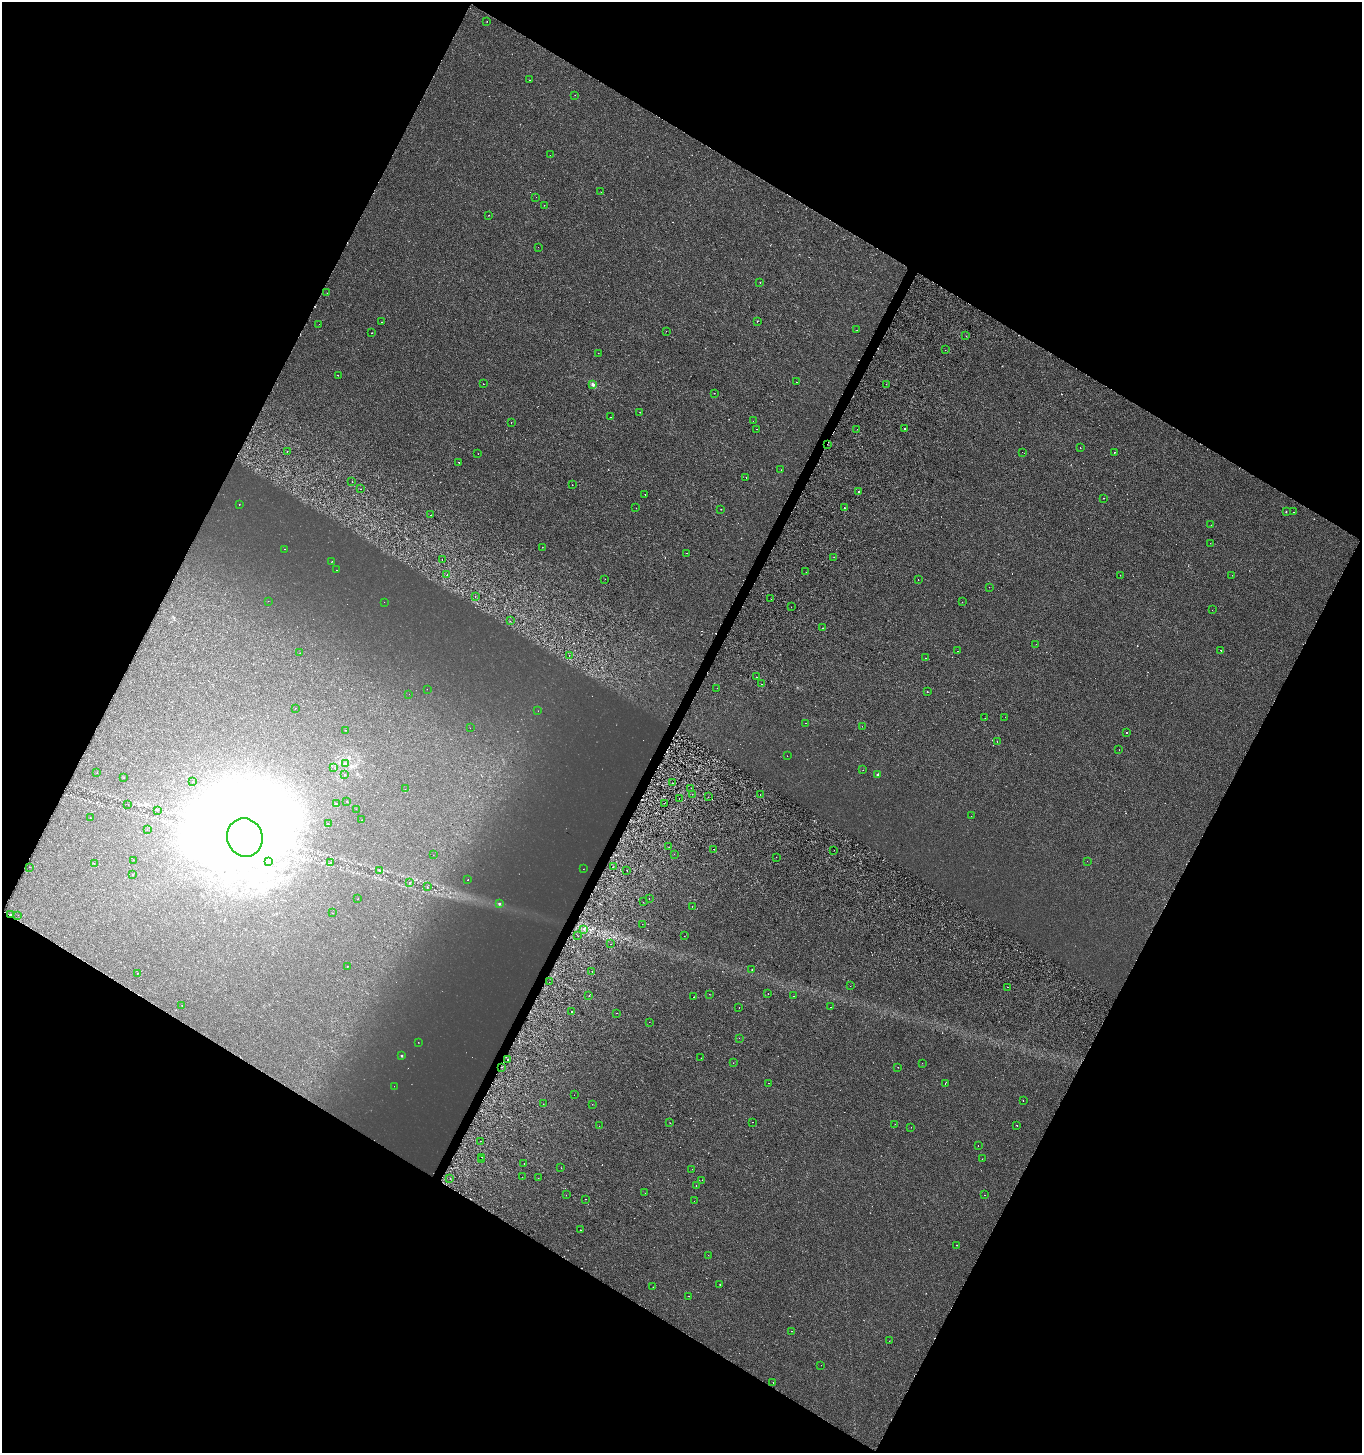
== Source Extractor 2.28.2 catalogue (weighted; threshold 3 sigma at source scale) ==
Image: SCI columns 268-5704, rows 6-5808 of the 5908 x 5820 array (HDU 1 of 3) = the unmasked area's bounding box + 8 px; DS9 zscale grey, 4 x 4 block average (1 PNG px = mean of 4 x 4 image px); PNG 1364 x 1455 px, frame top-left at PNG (2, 2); each listed source drawn as its Kron ellipse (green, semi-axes under 4 px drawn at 4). Shown black and unused: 47% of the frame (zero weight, under 2 of 3 exposures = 1% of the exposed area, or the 3 px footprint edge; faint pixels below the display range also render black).
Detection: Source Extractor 2.28.2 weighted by HDU 2 'WHT'. Background -2.56e-04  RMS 0.0025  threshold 0.0113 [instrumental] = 3 sigma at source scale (4.5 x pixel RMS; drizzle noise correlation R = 1.50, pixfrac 1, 0.0396/0.0396 arcsec/px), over >= 5 px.
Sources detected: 291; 4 too faint to see at this stretch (4 x 4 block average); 3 inside a brighter object's white glare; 51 cosmic-ray / hot-pixel residue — neither listed nor drawn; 1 coinciding with a brighter row at this scale — not listed separately; the other 232 listed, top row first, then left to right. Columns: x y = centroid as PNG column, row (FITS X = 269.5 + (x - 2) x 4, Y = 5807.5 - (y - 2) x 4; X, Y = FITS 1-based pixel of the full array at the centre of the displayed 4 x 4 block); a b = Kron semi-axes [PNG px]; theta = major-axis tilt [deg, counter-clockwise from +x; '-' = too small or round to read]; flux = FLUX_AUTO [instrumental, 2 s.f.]
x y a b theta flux
487 21 2 2 - 0.4
529 80 2 2 - 0.61
575 95 2 2 - 0.22
550 155 2 2 - 0.22
601 192 2 2 - 0.25
536 197 2 2 - 1.1
544 205 2 2 - 0.38
489 215 2 2 - 0.3
538 247 2 2 - 0.25
760 283 2 2 - 0.37
327 293 2 2 - 0.69
757 321 2 2 - 0.4
381 322 2 2 - 0.44
319 324 2 2 - 1.3
857 330 2 2 - 0.95
666 331 2 2 - 0.21
371 333 2 2 - 0.4
966 336 2 2 - 0.23
945 350 2 2 - 0.41
598 353 2 2 - 0.31
338 375 2 2 - 2.8
797 382 2 2 - 1.7
483 384 2 2 - 0.36
886 384 2 2 - 0.2
593 385 4 3 - 2.6
714 393 2 2 - 0.32
640 412 2 2 - 0.54
611 417 2 2 - 0.42
753 421 2 2 - 0.28
511 422 2 2 - 1.2
757 429 2 2 - 0.83
857 429 2 2 - 0.86
904 429 2 2 - 27
828 444 2 2 - 0.56
1080 448 2 2 - 1.2
287 451 2 2 - 0.32
1022 452 2 2 - 1.1
1114 452 2 2 - 0.61
478 454 2 2 - 0.36
459 462 2 2 - 1.2
781 470 2 2 - 0.27
746 478 2 2 - 1
352 482 2 2 - 0.25
572 485 2 2 - 0.48
361 489 2 2 - 2.2
858 492 2 2 - 4.3
645 494 2 2 - 1
1103 498 2 2 - 1.2
239 504 2 2 - 1.2
636 508 2 2 - 0.28
844 508 2 2 - 1.4
721 509 2 2 - 1.9
1286 512 2 2 - 1.3
1294 512 2 2 - 2.3
431 515 2 2 - 0.27
1211 525 2 2 - 0.25
1210 543 2 2 - 0.23
542 547 2 2 - 0.79
285 549 2 2 - 0.69
687 553 2 2 - 1.1
834 557 2 2 - 0.31
442 559 2 2 - 0.29
332 561 2 2 - 0.31
336 570 2 2 - 1.3
806 572 2 2 - 1.1
447 574 2 2 - 0.85
1120 575 2 2 - 1.1
1232 575 2 2 - 0.26
605 579 2 2 - 0.32
918 580 2 2 - 2.4
989 587 2 2 - 0.29
475 596 2 2 - 0.34
771 599 2 2 - 0.28
268 601 2 2 - 1.2
384 602 2 2 - 0.57
962 602 2 2 - 0.41
791 607 2 2 - 0.89
1212 610 2 2 - 0.47
510 621 2 2 - 0.45
823 628 2 2 - 3.2
1036 644 2 2 - 0.19
1221 650 2 2 - 4
957 651 2 2 - 0.26
300 653 2 2 - 0.5
569 655 2 2 - 0.33
926 658 2 2 - 0.63
756 677 2 2 - 0.78
761 684 2 2 - 0.29
717 688 2 2 - 1.3
427 689 2 2 - 0.27
927 692 2 2 - 1.1
409 694 2 2 - 0.29
295 708 2 2 - 0.24
538 711 2 2 - 0.24
1005 717 2 2 - 0.53
985 718 2 2 - 0.47
805 723 2 2 - 0.78
862 726 2 2 - 0.2
470 728 2 2 - 0.32
345 730 2 2 - 0.25
1127 733 2 2 - 8.4
997 741 2 2 - 1
1119 750 2 2 - 0.27
787 756 2 2 - 0.22
346 764 3 2 - 1.3
334 768 2 2 - 0.43
863 770 2 2 - 0.44
97 773 2 2 - 0.51
344 775 2 2 - 0.82
877 775 2 2 - 5.2
124 778 2 2 - 0.32
193 782 2 2 - 0.25
673 783 2 2 - 0.61
691 788 2 2 - 1.4
405 789 2 2 - 0.84
692 794 2 2 - 0.23
760 795 2 2 - 0.63
708 797 2 2 - 0.31
679 799 2 2 - 0.3
347 801 2 2 - 1.1
664 803 2 2 - 0.39
128 804 2 2 - 0.32
336 804 2 2 - 1.2
356 809 2 2 - 0.88
157 810 2 2 - 0.57
971 816 2 2 - 0.37
91 818 2 2 - 0.24
361 820 2 2 - 0.3
328 824 2 2 - 0.35
147 829 2 2 - 0.45
245 837 19 17 -70 1800
669 847 2 2 - 0.48
714 849 2 2 - 1
834 850 2 2 - 1.2
674 854 2 2 - 0.33
433 855 2 2 - 0.25
776 857 2 2 - 0.31
133 860 2 2 - 2.1
1087 861 2 2 - 0.21
269 862 2 2 - 0.74
330 863 2 2 - 0.58
94 864 2 2 - 0.56
29 867 2 2 - 0.48
613 867 2 2 - 1.1
583 869 2 2 - 0.27
627 870 2 2 - 0.51
379 871 2 2 - 0.5
132 874 2 2 - 0.37
468 880 2 2 - 0.54
410 883 2 2 - 0.36
427 887 2 2 - 0.32
649 898 2 2 - 0.39
358 899 2 2 - 0.25
643 902 2 2 - 0.7
499 904 2 2 - 3.4
692 906 2 2 - 1.1
332 913 2 2 - 0.23
11 915 2 2 - 1.7
18 915 2 2 - 0.42
642 924 2 2 - 0.44
584 929 3 3 - 1.8
578 936 2 2 - 0.23
684 936 2 2 - 0.32
611 944 2 2 - 0.68
347 966 2 2 - 0.67
752 969 2 2 - 0.73
592 971 2 2 - 0.45
138 973 2 2 - 0.37
549 982 2 2 - 0.26
850 986 2 2 - 0.51
1007 987 2 2 - 0.36
768 993 2 2 - 0.41
709 994 2 2 - 0.25
589 996 2 2 - 0.43
794 996 2 2 - 0.73
694 997 2 2 - 0.37
182 1006 2 2 - 0.24
831 1007 2 2 - 0.7
739 1008 2 2 - 3.8
572 1011 2 2 - 0.84
617 1013 2 2 - 0.29
649 1022 2 2 - 0.25
739 1038 2 2 - 0.6
418 1042 2 2 - 0.35
401 1056 2 2 - 2.9
701 1058 2 2 - 0.78
508 1060 2 2 - 1.2
733 1063 2 2 - 0.71
922 1063 2 2 - 0.23
501 1067 2 2 - 3.9
898 1067 2 2 - 1.9
768 1083 2 2 - 1.1
945 1083 2 2 - 0.26
394 1086 2 2 - 0.2
574 1095 2 2 - 0.9
1023 1101 2 2 - 0.27
543 1104 2 2 - 0.2
592 1104 2 2 - 0.37
752 1122 2 2 - 0.48
670 1123 2 2 - 0.3
895 1124 2 2 - 0.48
1017 1125 2 2 - 0.84
599 1126 2 2 - 0.87
911 1127 2 2 - 0.34
480 1141 2 2 - 0.37
978 1146 2 2 - 0.76
482 1157 2 2 - 1.2
982 1159 2 2 - 2
482 1160 2 2 - 0.29
524 1163 2 2 - 5.6
561 1168 2 2 - 0.27
692 1169 2 2 - 0.36
522 1177 2 2 - 1.6
450 1178 2 2 - 0.39
538 1178 2 2 - 0.47
702 1180 2 2 - 0.29
696 1185 2 2 - 0.32
645 1193 2 2 - 0.2
566 1195 2 2 - 0.31
984 1195 2 2 - 0.31
585 1199 2 2 - 1.2
694 1201 2 2 - 0.46
580 1230 2 2 - 0.73
957 1245 2 2 - 0.52
708 1255 2 2 - 0.3
720 1284 2 2 - 2
653 1287 2 2 - 0.35
688 1296 2 2 - 0.46
792 1331 2 2 - 0.39
889 1341 2 2 - 0.24
821 1365 2 2 - 0.24
773 1383 2 2 - 1.3
Overlapping masked pixels (flux is a lower limit): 3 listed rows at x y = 828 444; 11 915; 501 1067
Diffuse or blended objects may show on this block-average render without a row.